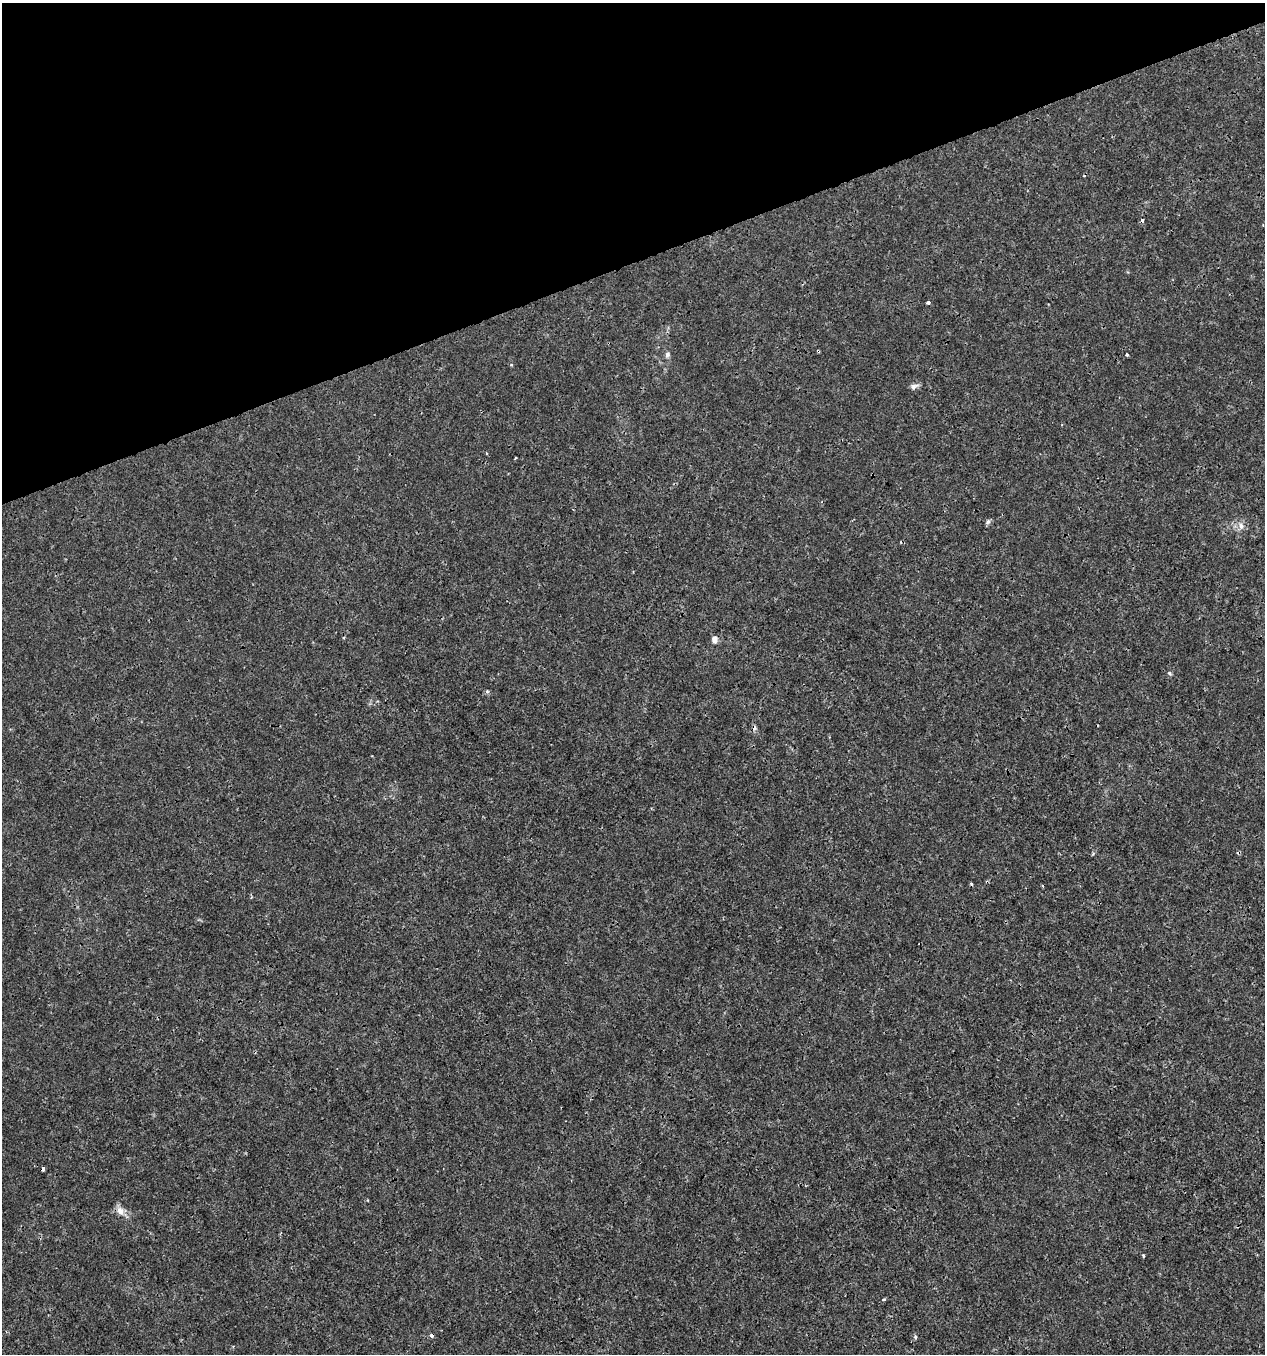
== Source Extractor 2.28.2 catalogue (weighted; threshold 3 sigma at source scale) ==
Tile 3 of 4 x 4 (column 3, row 1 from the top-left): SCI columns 2645-3907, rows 4055-5406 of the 5236 x 5408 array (HDU 1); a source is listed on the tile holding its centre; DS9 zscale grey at full resolution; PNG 1267 x 1356 px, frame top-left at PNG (2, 3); no overlay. Shown black and unused: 19% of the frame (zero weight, under 3 of 4 exposures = <1% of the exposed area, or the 3 px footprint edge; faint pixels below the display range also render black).
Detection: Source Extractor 2.28.2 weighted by HDU 2 'WHT'; one run over the whole footprint, this tile lists its part. Background 6.55e-04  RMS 8.6e-04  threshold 0.00388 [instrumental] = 3 sigma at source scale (4.5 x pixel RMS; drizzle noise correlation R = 1.50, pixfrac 1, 0.0396/0.0396 arcsec/px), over >= 5 px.
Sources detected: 20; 5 cosmic-ray / hot-pixel residue — not listed; the other 15 listed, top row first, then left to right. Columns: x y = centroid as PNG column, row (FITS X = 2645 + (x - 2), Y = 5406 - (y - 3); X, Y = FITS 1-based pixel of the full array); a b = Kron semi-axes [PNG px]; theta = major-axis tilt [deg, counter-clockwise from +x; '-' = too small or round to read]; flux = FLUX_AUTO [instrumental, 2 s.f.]
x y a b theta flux
928 302 4 3 - 0.37
1127 354 3 2 - 0.095
667 355 7 7 - 0.22
914 386 11 6 21 0.32
988 522 7 5 46 0.2
1241 526 9 7 -83 0.42
714 640 9 8 - 0.41
1169 673 6 5 - 0.13
487 692 6 4 1 0.15
42 1169 4 3 - 0.79
120 1211 13 9 -60 0.66
1143 1256 4 3 - 0.1
884 1299 5 3 - 0.13
431 1335 4 4 - 0.28
915 1337 5 5 - 0.18
Overlapping masked pixels (flux is a lower limit): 2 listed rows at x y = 42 1169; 431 1335